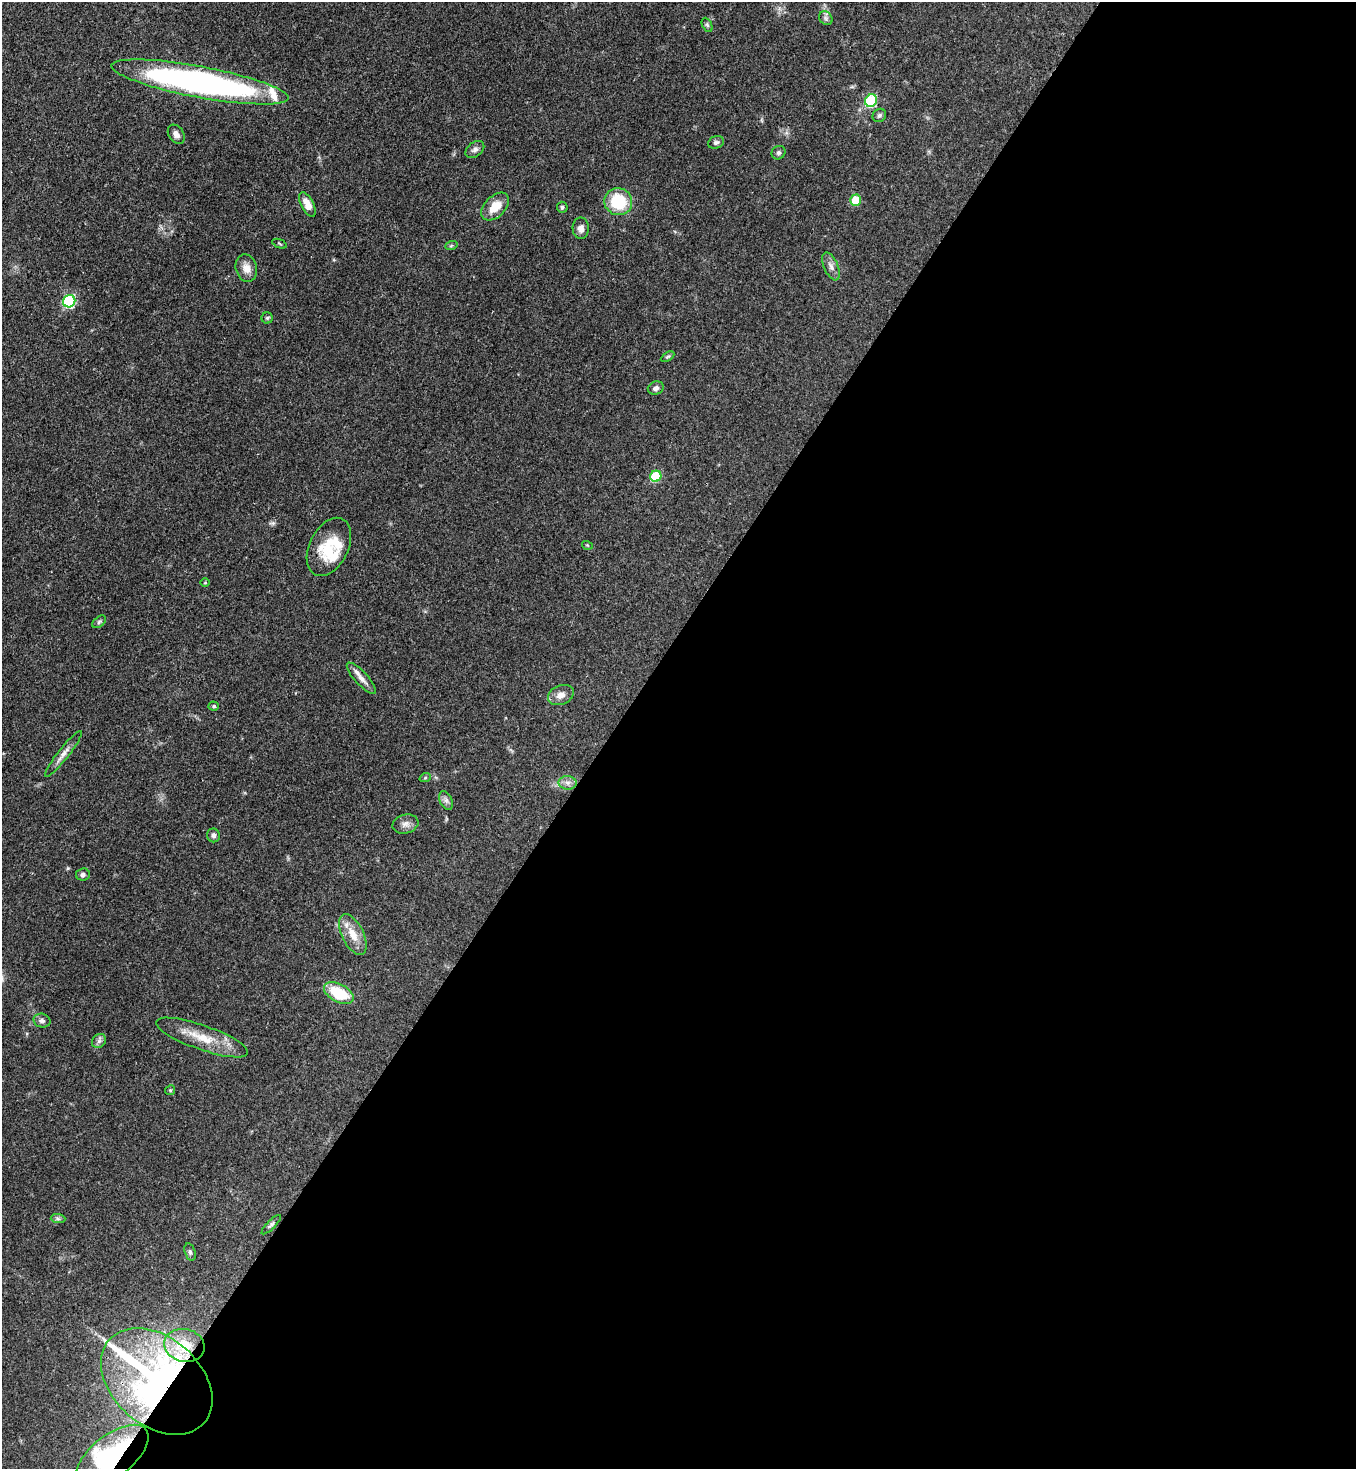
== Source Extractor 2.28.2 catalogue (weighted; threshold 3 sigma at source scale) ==
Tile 12 of 4 x 4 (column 4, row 3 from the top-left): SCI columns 4289-5642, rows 1526-2992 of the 6007 x 5985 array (HDU 1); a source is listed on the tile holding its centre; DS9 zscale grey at full resolution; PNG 1358 x 1471 px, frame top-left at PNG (2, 2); each listed source drawn as its Kron ellipse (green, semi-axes under 4 px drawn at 4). Shown black and unused: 55% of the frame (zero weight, under 3 of 4 exposures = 7% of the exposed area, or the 3 px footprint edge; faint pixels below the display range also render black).
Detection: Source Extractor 2.28.2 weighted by HDU 2 'WHT'; one run over the whole footprint, this tile lists its part. Background 0.0745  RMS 0.0039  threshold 0.0175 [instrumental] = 3 sigma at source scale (4.5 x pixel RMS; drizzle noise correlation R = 1.50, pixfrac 1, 0.05/0.05 arcsec/px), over >= 5 px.
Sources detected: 53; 3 inside a brighter listed object's ellipse — not listed separately; the other 50 listed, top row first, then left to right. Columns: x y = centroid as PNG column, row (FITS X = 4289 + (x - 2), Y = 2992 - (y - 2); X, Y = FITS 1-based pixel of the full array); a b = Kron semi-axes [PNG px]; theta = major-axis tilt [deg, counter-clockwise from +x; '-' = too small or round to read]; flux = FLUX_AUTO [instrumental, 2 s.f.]
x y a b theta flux
826 18 7 6 - 1
707 25 7 5 -65 0.68
200 82 90 15 -10 150
871 101 6 6 - 37
879 115 7 6 - 0.93
176 134 10 7 -55 1.9
716 142 8 6 17 0.95
475 149 10 7 37 1.4
778 153 7 6 - 0.83
856 200 5 5 - 12
618 202 14 13 - 18
307 204 13 6 -63 4.2
495 207 17 10 45 6.5
562 207 5 5 - 0.73
581 228 11 8 -88 2.2
279 244 8 2 -22 0.38
451 246 6 4 20 0.54
831 266 15 7 -67 2
246 268 14 10 -75 3.3
69 301 6 6 - 45
267 318 5 5 - 0.63
667 357 7 4 30 0.57
656 388 8 6 21 1.4
656 476 6 5 - 19
587 545 5 3 - 0.34
329 547 31 19 63 14
205 583 5 3 - 0.32
99 622 8 5 41 0.71
361 678 20 6 -48 2.8
561 695 13 9 23 2.9
214 706 5 4 - 0.56
63 754 28 5 52 2.9
425 778 6 3 19 0.49
567 783 9 7 -1 1.7
446 800 10 6 -63 1.4
405 824 13 9 15 2.2
214 835 7 6 - 1.1
83 874 7 6 - 1.2
353 935 22 10 -64 6.2
339 993 16 9 -28 15
42 1021 8 7 - 1.3
202 1038 48 12 -19 11
99 1041 8 6 45 1.2
170 1090 5 4 - 0.52
58 1219 7 4 -1 0.81
271 1225 13 4 45 0.9
190 1252 9 5 -74 0.95
184 1345 20 16 -13 11
157 1381 63 44 -41 200
112 1456 43 21 38 51
Overlapping masked pixels (flux is a lower limit): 2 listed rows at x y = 157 1381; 112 1456
Isophote crosses this tile's border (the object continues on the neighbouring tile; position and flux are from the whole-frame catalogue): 1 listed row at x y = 112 1456